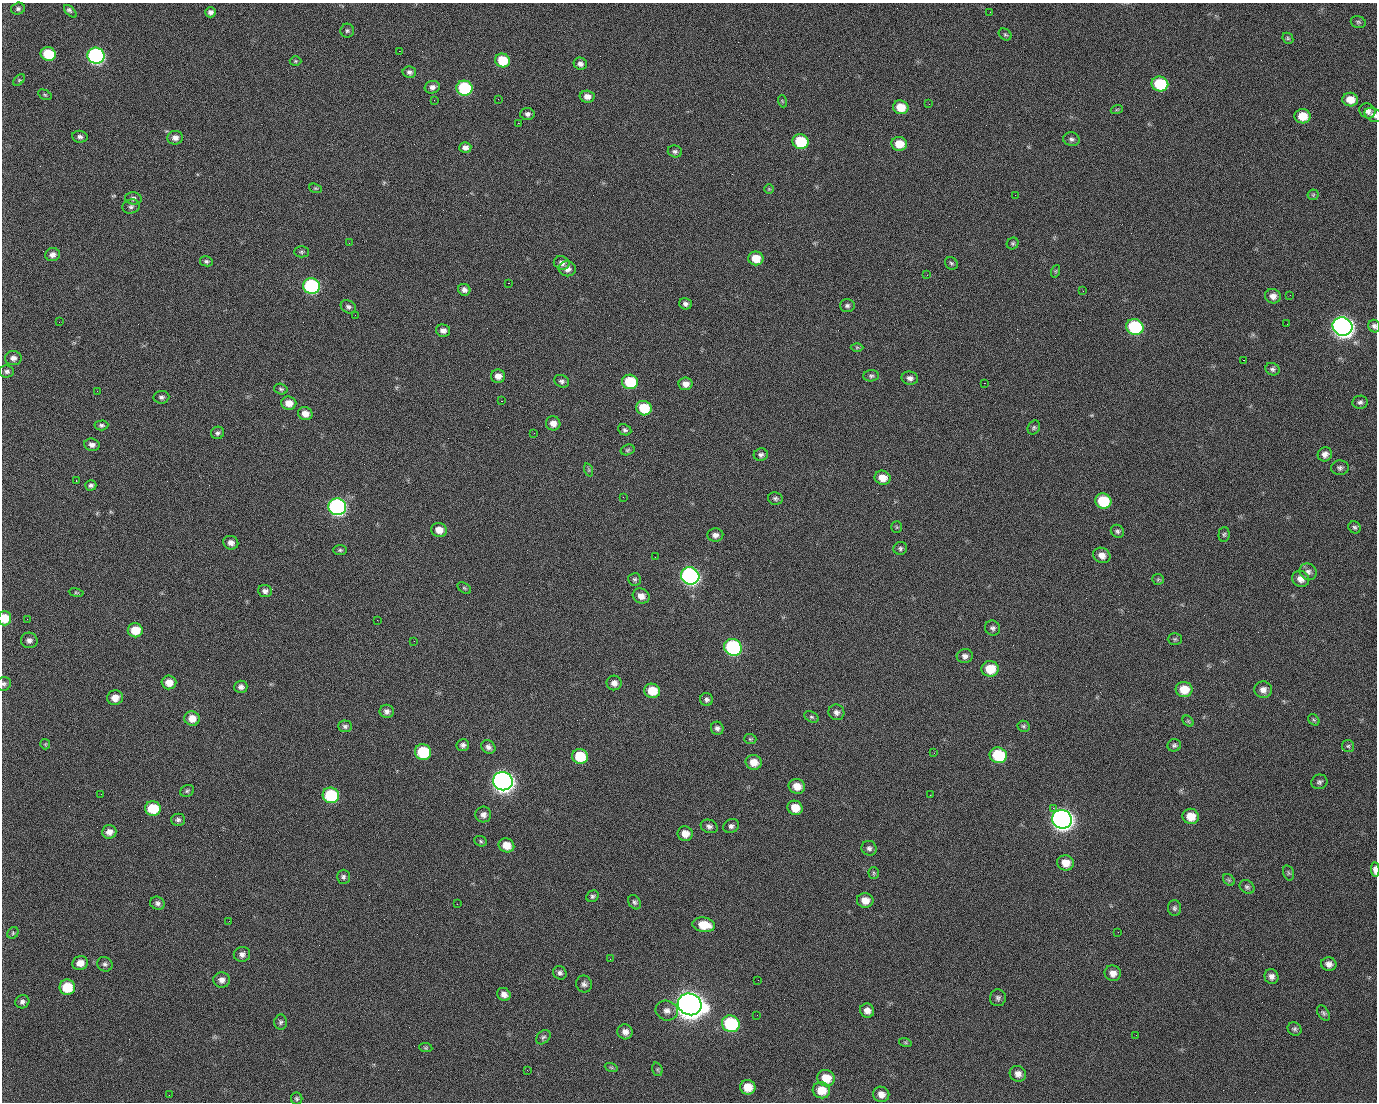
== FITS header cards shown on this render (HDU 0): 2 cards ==
NAXIS1  =                 1375 / length of data axis 1
NAXIS2  =                 1100 / length of data axis 2

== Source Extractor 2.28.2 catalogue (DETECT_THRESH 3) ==
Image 1375 x 1100 px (HDU 0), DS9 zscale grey, 1 PNG px = 1 image px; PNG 1379 x 1104 px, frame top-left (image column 1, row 1100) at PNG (2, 3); each listed source drawn as its Kron ellipse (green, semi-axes under 4 px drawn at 4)
Background 1460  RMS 29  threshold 86.9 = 3 sigma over >= 5 px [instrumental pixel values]
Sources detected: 248; all 248 listed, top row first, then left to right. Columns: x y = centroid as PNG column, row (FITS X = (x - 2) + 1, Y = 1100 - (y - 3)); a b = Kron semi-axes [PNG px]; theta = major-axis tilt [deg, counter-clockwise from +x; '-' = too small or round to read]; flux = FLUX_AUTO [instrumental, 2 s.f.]
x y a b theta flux
18 9 7 6 - 4.6e+03
70 11 8 4 -45 7.1e+03
210 12 5 5 - 6.8e+03
990 12 3 2 - 1.7e+03
1358 22 8 5 -16 3.6e+03
347 31 7 7 - 4.1e+03
1005 34 7 5 -39 3.3e+03
1288 38 6 5 - 3.2e+03
399 51 2 2 - 2.2e+04
48 54 7 6 - 7.5e+04
96 56 8 8 - 5.1e+05
502 60 7 7 - 5.9e+04
295 61 6 5 - 2.8e+03
580 64 7 6 - 7.9e+03
409 72 7 5 -11 6.1e+03
19 80 7 4 45 2.5e+03
1160 84 8 7 - 1.0e+05
432 87 7 6 - 8.0e+03
464 88 8 7 - 1.8e+05
45 95 7 4 -29 3.0e+03
587 97 7 6 - 1.3e+04
498 99 3 2 - 1.3e+03
434 100 2 2 - 4.1e+03
1350 100 8 7 - 2.5e+04
782 101 6 3 -71 2.1e+03
929 104 2 2 - 8.4e+02
901 107 8 6 -18 3.6e+04
1117 109 6 3 19 2.3e+03
1367 111 8 7 - 1.0e+04
527 114 7 6 - 6.5e+03
1374 115 10 6 -26 7.2e+03
1303 116 8 7 - 3.6e+04
518 123 2 2 - 2.5e+04
80 137 8 6 -7 5.8e+03
175 138 8 6 9 1.1e+04
1071 139 8 7 - 5.7e+03
801 142 8 7 - 9.3e+04
899 144 8 7 - 3.2e+04
465 147 6 5 - 8.7e+03
675 151 7 6 - 5.2e+03
316 188 7 4 -19 2.7e+03
769 189 5 5 - 2.4e+03
1015 195 2 2 - 6.8e+03
1313 195 5 5 - 2.9e+03
133 198 8 6 -7 6.3e+03
131 206 8 7 - 5.3e+03
349 243 2 2 - 7.6e+02
1013 243 6 5 - 3.5e+03
301 252 7 5 -1 3.5e+03
52 255 7 6 - 8.9e+03
756 258 7 7 - 3.2e+04
206 261 6 5 - 3.7e+03
562 263 8 6 -20 8.5e+03
951 263 7 6 - 3.9e+03
567 269 8 7 - 1.1e+04
1056 271 6 4 71 2.5e+03
927 275 2 2 - 1.1e+03
508 283 2 2 - 5.7e+04
311 286 8 7 - 3.2e+05
464 290 6 5 - 7.7e+03
1083 291 2 2 - 3.3e+03
1290 295 2 2 - 2.1e+03
1273 296 8 7 - 1.2e+04
685 304 6 5 - 6.1e+03
847 306 7 6 - 5.1e+03
348 307 8 6 -30 5.4e+03
355 315 2 2 - 9.0e+02
59 322 2 2 - 1.3e+03
1287 324 2 2 - 1.2e+03
1374 326 6 6 - 5.2e+03
1135 327 9 7 -22 1.8e+05
1342 327 10 9 - 1.4e+06
443 330 7 6 - 9.3e+03
857 347 6 4 0 2.6e+03
13 358 8 7 - 8.8e+03
1244 360 3 2 - 2.3e+03
1272 369 7 6 - 5.1e+03
7 371 7 6 - 5.8e+03
498 376 7 6 - 1.5e+04
871 376 8 5 1 4.3e+03
910 378 8 6 -9 7.6e+03
562 381 7 6 - 5.5e+03
630 382 8 7 - 9.3e+04
984 383 2 2 - 2.0e+04
685 384 7 6 - 1.1e+04
281 389 7 5 -17 3.8e+03
97 391 3 2 - 1.6e+03
161 397 8 6 6 5.4e+03
501 401 3 2 - 5.8e+04
1360 402 8 6 8 5.2e+03
289 403 7 6 - 2.0e+04
644 408 8 7 - 7.0e+04
305 414 7 6 - 1.5e+04
553 423 7 7 - 1.5e+04
101 425 7 5 4 4.7e+03
1034 427 7 6 - 3.8e+03
625 430 7 5 -25 4.4e+03
217 433 7 6 - 4.9e+03
534 433 2 2 - 9.9e+02
92 445 8 6 -8 8.2e+03
627 450 7 5 17 3.5e+03
1325 454 7 7 - 9.9e+03
761 455 7 6 - 5.4e+03
1340 468 9 7 6 5.7e+03
589 470 7 4 -72 2.9e+03
882 478 8 7 - 2.2e+04
76 481 3 2 - 4.5e+03
91 485 5 5 - 5.3e+03
623 497 3 2 - 3.2e+03
775 498 7 6 - 4.7e+03
1103 501 8 7 - 8.9e+04
337 507 9 8 - 5.6e+05
897 527 6 5 - 2.7e+03
1355 527 6 5 - 4.0e+03
439 530 8 7 - 1.9e+04
1117 531 7 6 - 4.7e+03
1224 534 7 5 87 3.7e+03
715 535 8 6 3 9.1e+03
231 543 7 6 - 1.1e+04
900 548 7 6 - 4.3e+03
340 550 7 5 0 3.7e+03
1102 555 9 7 -25 1.4e+04
655 557 2 2 - 8.9e+02
1308 572 9 8 - 7.7e+03
690 576 9 8 - 6.7e+05
635 579 6 6 - 4.1e+03
1158 579 6 5 - 3.0e+03
1301 579 9 8 - 1.3e+04
464 588 8 5 -36 3.4e+03
265 591 7 6 - 7.6e+03
76 593 7 3 -8 2.5e+03
641 596 9 7 -26 1.5e+04
5 618 7 6 - 3.9e+04
27 619 2 2 - 4.2e+03
377 620 2 2 - 1.1e+04
993 628 8 7 - 6.0e+03
135 630 7 7 - 4.0e+04
1175 639 7 5 1 3.7e+03
29 640 8 7 - 7.8e+03
414 641 2 2 - 8.2e+02
733 647 9 8 - 3.2e+05
965 656 8 7 - 8.2e+03
990 669 8 8 - 4.6e+04
169 682 7 7 - 2.0e+04
614 683 7 7 - 1.1e+04
4 684 7 6 - 4.8e+03
241 687 6 6 - 7.5e+03
1184 689 8 7 - 3.8e+04
1263 690 9 8 - 1.1e+04
652 691 8 7 - 4.4e+04
115 698 8 7 - 2.0e+04
707 699 6 6 - 5.5e+03
387 711 7 6 - 7.6e+03
836 712 8 8 - 8.5e+03
811 717 8 5 -26 3.5e+03
192 718 8 7 - 2.1e+04
1314 720 6 4 -44 3.5e+03
1188 721 6 4 -46 2.6e+03
345 726 7 6 - 4.6e+03
1024 726 6 5 - 3.6e+03
717 728 7 6 - 6.1e+03
750 739 6 5 - 2.9e+03
45 744 5 5 - 2.3e+03
463 745 6 6 - 6.4e+03
1174 745 7 6 - 4.2e+03
1348 746 6 6 - 3.9e+03
488 747 7 6 - 7.8e+03
423 752 8 8 - 9.8e+04
934 753 3 2 - 2.1e+03
998 755 8 7 - 1.2e+05
580 756 8 7 - 7.2e+04
754 762 8 7 - 2.2e+04
503 781 10 9 - 1.5e+06
1319 782 8 7 - 5.6e+03
797 786 8 7 - 2.3e+04
187 791 7 5 27 4.0e+03
101 794 2 2 - 2.7e+03
331 795 8 7 - 1.4e+05
930 795 2 2 - 7.8e+03
153 808 8 7 - 7.1e+04
795 808 8 7 - 2.9e+04
1053 808 2 2 - 1.6e+04
483 815 8 8 - 9.0e+03
1191 816 8 7 - 3.0e+04
1062 819 10 9 - 1.5e+06
178 820 7 6 - 5.3e+03
709 826 8 6 -20 6.7e+03
731 826 8 6 26 6.4e+03
109 832 7 6 - 1.3e+04
685 834 7 7 - 1.9e+04
481 841 6 5 - 3.3e+03
506 845 8 7 - 2.5e+04
869 848 7 7 - 6.2e+03
1066 863 8 7 - 2.3e+04
1375 870 7 3 -87 1.4e+04
874 873 6 5 - 3.1e+03
1289 873 8 5 -73 3.8e+03
343 877 7 6 - 5.0e+03
1229 880 6 5 - 3.5e+03
1247 887 8 6 -35 4.7e+03
592 896 6 5 - 4.4e+03
865 900 8 7 - 1.9e+04
634 902 8 5 -57 4.6e+03
157 903 7 6 - 6.2e+03
457 904 3 2 - 1.5e+03
1174 908 8 6 -89 5.1e+03
229 921 2 2 - 7.8e+02
704 925 11 7 -9 4.2e+04
1118 932 2 2 - 2.5e+03
13 933 6 5 - 3.1e+03
242 954 8 7 - 8.4e+03
610 959 2 2 - 2.4e+03
80 963 8 7 - 1.7e+04
105 964 8 7 - 5.2e+03
1329 964 8 7 - 9.9e+03
560 973 7 6 - 6.0e+03
1113 973 8 7 - 1.3e+04
1271 976 7 7 - 9.3e+03
222 980 8 7 - 1.0e+04
758 980 3 2 - 1.9e+03
584 984 8 8 - 6.9e+03
67 987 8 7 - 5.9e+04
504 994 7 6 - 1.1e+04
998 998 8 8 - 5.8e+03
22 1002 7 6 - 6.2e+03
690 1004 12 10 -23 3.3e+06
667 1011 11 9 -18 1.2e+04
867 1011 7 7 - 1.3e+04
1323 1013 8 5 -60 4.2e+03
757 1015 2 2 - 1.1e+03
281 1022 7 6 - 4.8e+03
731 1024 9 8 - 1.9e+05
1294 1029 7 6 - 4.5e+03
625 1032 8 7 - 1.1e+04
1136 1035 2 2 - 8.8e+02
543 1037 8 6 42 4.6e+03
905 1042 6 4 -19 2.9e+03
426 1048 7 4 -7 2.9e+03
611 1067 6 4 -19 3.2e+03
657 1069 7 5 -74 3.3e+03
527 1070 2 2 - 9.3e+02
1018 1074 8 7 - 1.1e+04
826 1078 9 8 - 3.6e+04
748 1087 7 7 - 3.0e+04
821 1090 9 8 - 3.5e+04
881 1094 8 7 - 1.4e+04
169 1095 2 2 - 5.3e+03
297 1099 6 5 - 3.7e+03
At the frame edge (FLAGS 8, measured only in part): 5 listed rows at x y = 1374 115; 1374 326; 5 618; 4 684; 1375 870